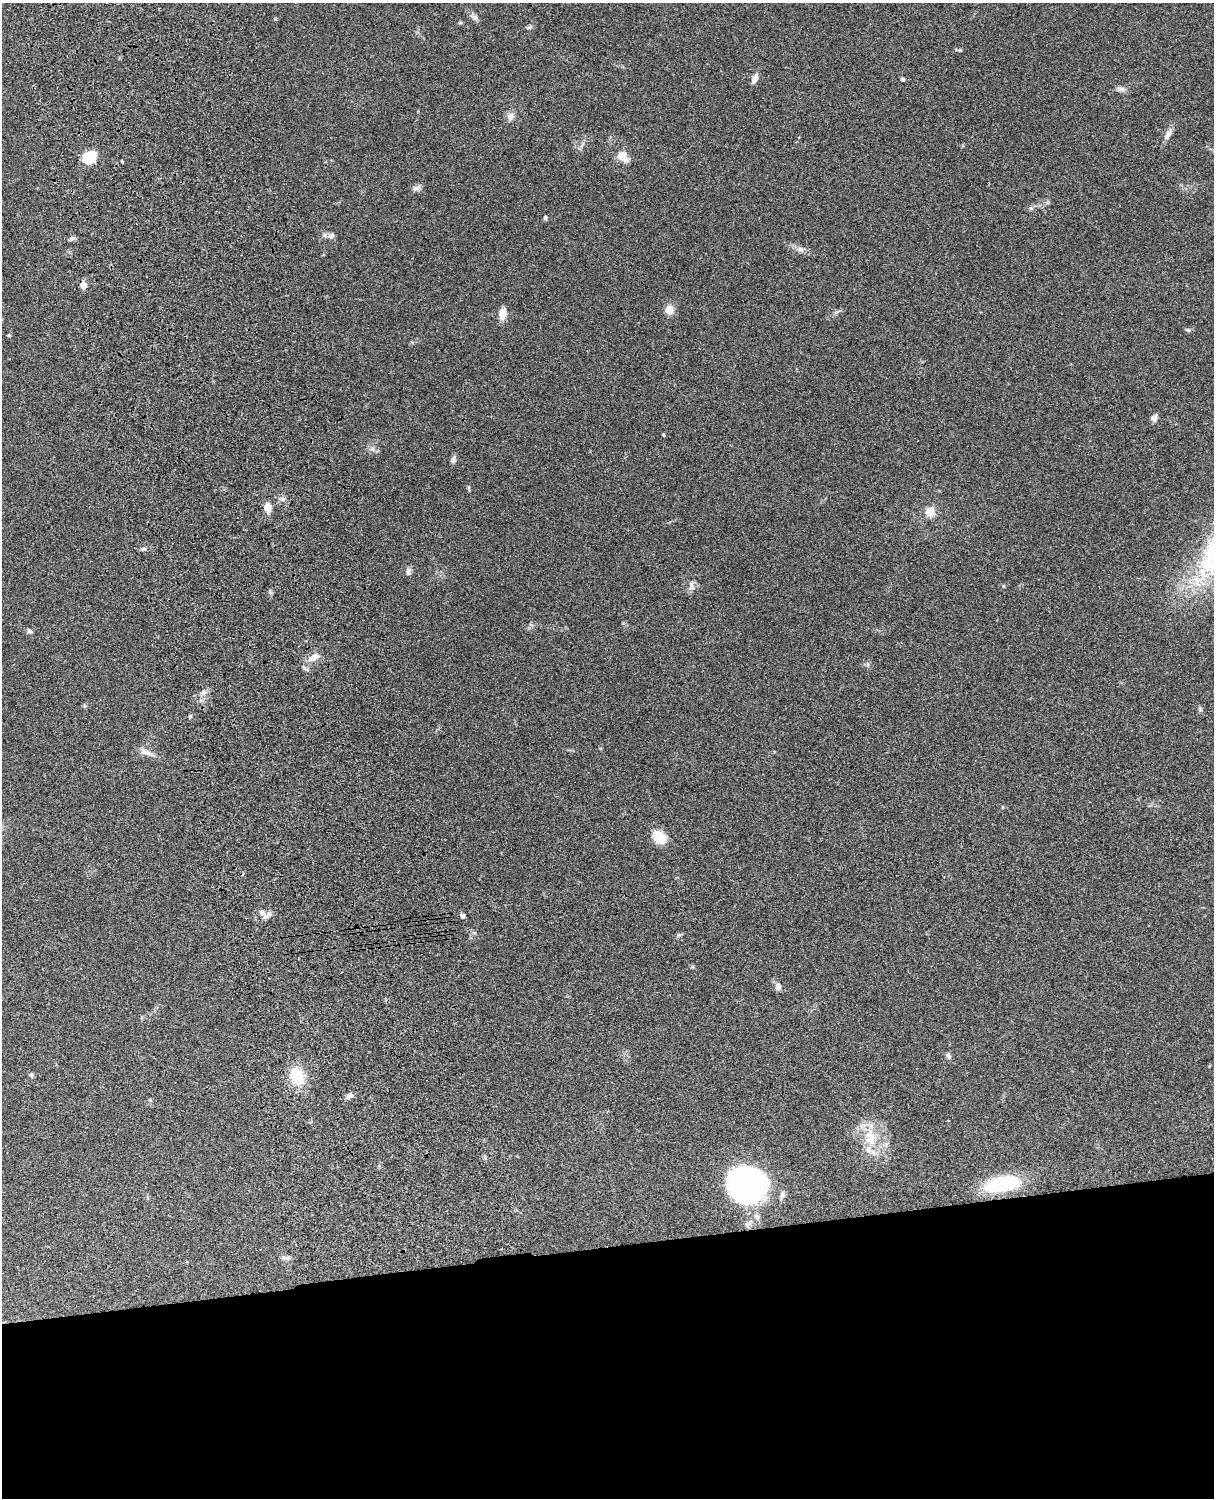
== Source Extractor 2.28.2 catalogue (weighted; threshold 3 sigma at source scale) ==
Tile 11 of 4 x 3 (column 3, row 3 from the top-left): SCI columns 2546-3757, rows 277-1772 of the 5087 x 4926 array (HDU 1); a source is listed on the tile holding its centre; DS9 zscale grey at full resolution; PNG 1216 x 1500 px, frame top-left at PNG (2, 3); no overlay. Shown black and unused: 17% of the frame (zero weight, under 3 of 4 exposures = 6% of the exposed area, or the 3 px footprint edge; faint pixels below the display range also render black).
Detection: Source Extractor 2.28.2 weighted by HDU 2 'WHT'; one run over the whole footprint, this tile lists its part. Background 0.104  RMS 0.0065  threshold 0.0292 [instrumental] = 3 sigma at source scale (4.5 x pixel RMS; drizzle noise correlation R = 1.50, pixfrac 1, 0.05/0.05 arcsec/px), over >= 5 px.
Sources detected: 61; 1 cosmic-ray / hot-pixel residue — not listed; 4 inside a brighter listed object's ellipse — not listed separately; the other 56 listed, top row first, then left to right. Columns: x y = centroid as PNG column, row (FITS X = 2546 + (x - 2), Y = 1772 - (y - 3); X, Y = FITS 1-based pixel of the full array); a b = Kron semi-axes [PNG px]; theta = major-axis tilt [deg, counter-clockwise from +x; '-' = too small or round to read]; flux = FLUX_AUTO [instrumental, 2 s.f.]
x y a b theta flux
475 18 10 6 -13 2
460 23 5 4 - 1
529 27 8 4 24 1.2
960 50 5 4 - 0.73
755 78 13 6 64 3.7
903 79 5 4 - 1
1121 89 12 6 -10 2.6
511 116 10 9 - 3.6
1168 134 14 7 65 3.6
621 155 14 11 10 5.5
89 157 14 11 36 17
122 161 3 3 - 0.89
416 188 11 6 8 2.2
1031 208 6 5 - 1.2
545 218 5 4 - 1.5
331 236 9 6 44 2.1
72 239 9 5 23 1.5
801 249 9 4 8 1.8
83 285 8 7 - 3.6
669 310 9 8 - 6.9
503 314 10 7 81 9.3
1188 330 7 4 -43 0.92
9 335 5 4 - 0.69
1154 418 10 7 80 2.4
663 435 3 3 - 0.78
372 449 7 6 - 1.9
453 459 11 5 77 1.9
469 488 9 3 -81 0.86
282 499 6 5 - 1.6
268 507 11 7 -84 5.6
930 511 10 9 - 8.8
144 549 8 5 16 1.6
408 571 10 6 72 2.1
691 585 14 7 -75 3
270 592 7 4 -46 1.1
29 631 7 6 - 1.6
313 657 14 8 33 5.8
305 668 11 4 -33 1.7
203 693 8 7 - 2.7
1200 709 6 6 - 1.1
190 716 5 5 - 0.95
147 753 25 6 -20 4.4
659 837 13 10 -40 16
262 913 9 7 -43 3.1
679 935 7 5 29 1.1
778 987 10 8 -88 2.8
948 1056 9 6 -70 1.9
31 1075 6 6 - 1.4
297 1076 16 13 -78 22
349 1096 9 6 39 2.3
150 1100 5 4 - 0.9
870 1138 23 16 -77 18
747 1184 31 29 -25 180
1002 1184 34 14 10 53
782 1195 12 7 78 2.5
286 1258 11 5 -1 2.3